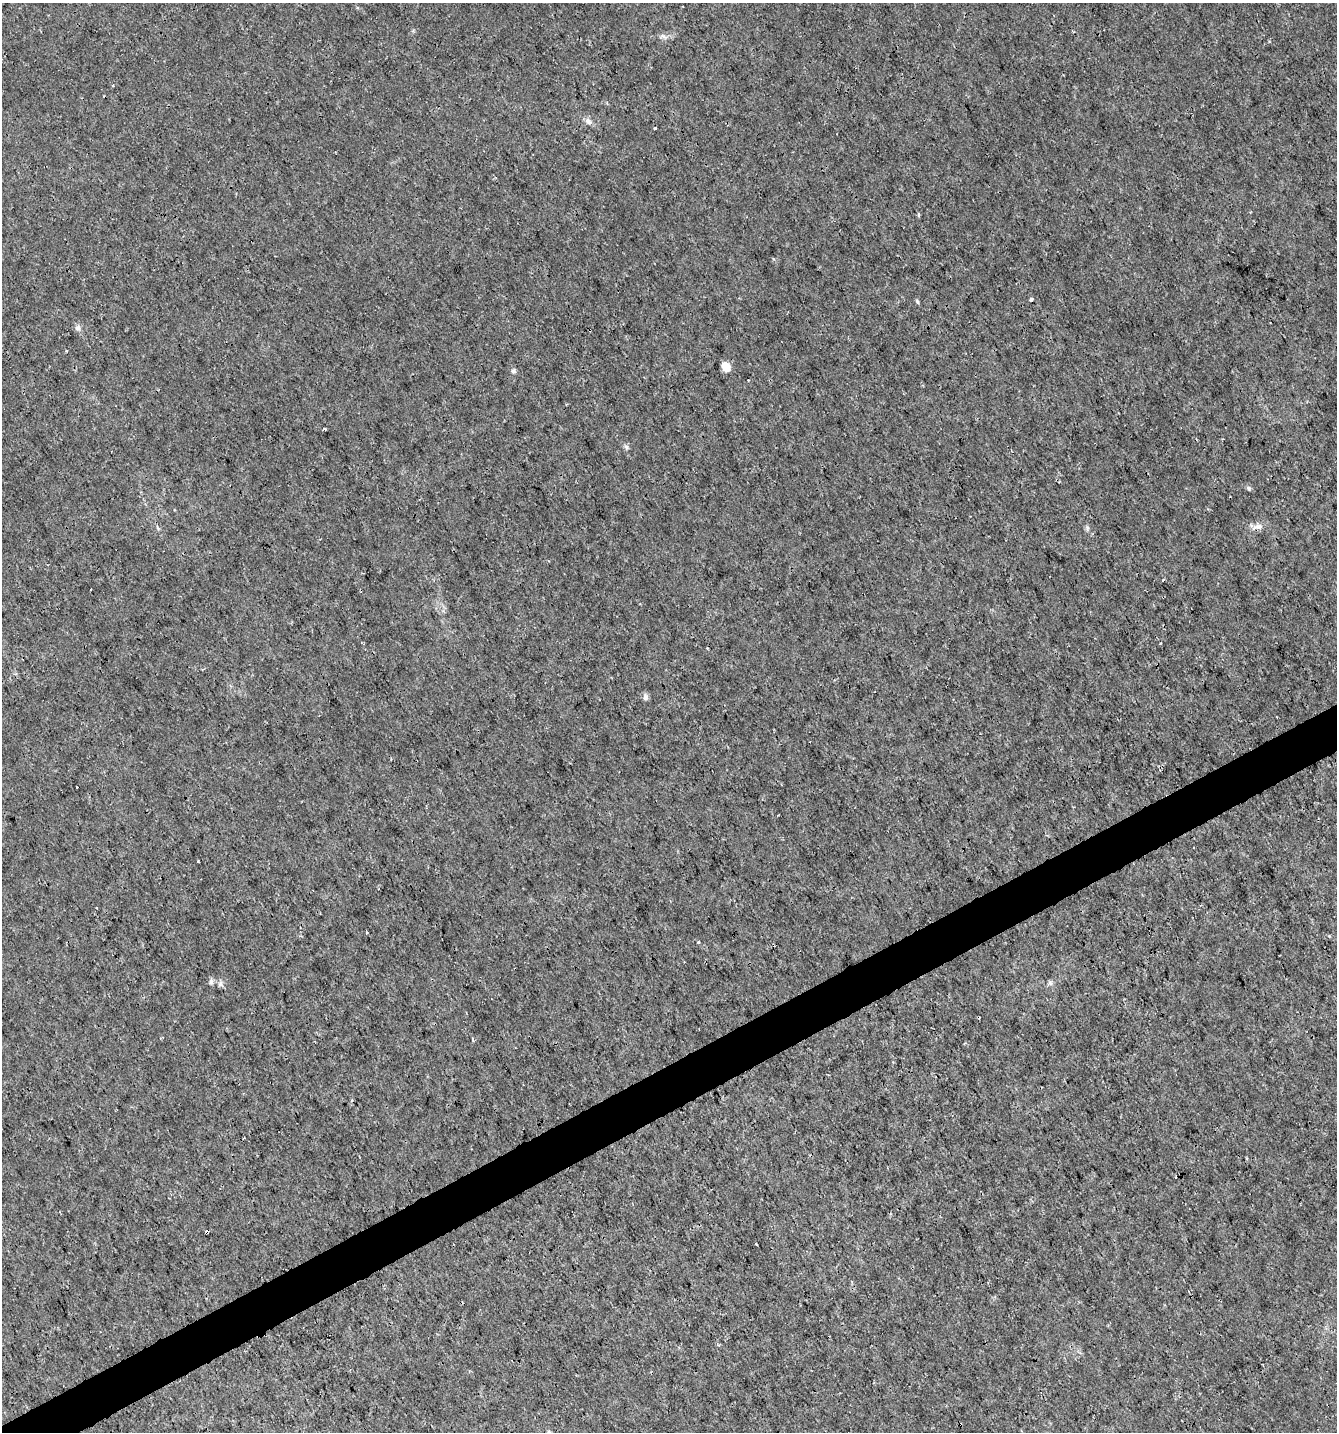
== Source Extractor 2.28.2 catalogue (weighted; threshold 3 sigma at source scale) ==
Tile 7 of 4 x 4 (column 3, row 2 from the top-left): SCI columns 2769-4103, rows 2862-4291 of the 5595 x 5720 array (HDU 1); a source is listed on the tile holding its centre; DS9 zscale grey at full resolution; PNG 1339 x 1434 px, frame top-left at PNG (2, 3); no overlay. Shown black and unused: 3% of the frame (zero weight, under 3 of 4 exposures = <1% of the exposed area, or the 3 px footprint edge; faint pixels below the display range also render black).
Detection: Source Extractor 2.28.2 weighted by HDU 2 'WHT'; one run over the whole footprint, this tile lists its part. Background 3.30e-04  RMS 9.5e-04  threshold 0.00425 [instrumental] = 3 sigma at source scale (4.5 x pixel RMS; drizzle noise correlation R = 1.50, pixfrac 1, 0.0396/0.0396 arcsec/px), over >= 5 px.
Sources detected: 24; all 24 listed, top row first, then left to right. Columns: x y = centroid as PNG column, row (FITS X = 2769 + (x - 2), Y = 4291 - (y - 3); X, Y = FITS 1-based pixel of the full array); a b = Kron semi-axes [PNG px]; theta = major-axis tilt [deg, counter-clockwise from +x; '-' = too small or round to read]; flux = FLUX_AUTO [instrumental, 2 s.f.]
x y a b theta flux
683 6 2 2 - 0.076
663 36 9 4 -35 0.26
588 121 11 7 -51 0.37
655 128 3 3 - 0.11
919 215 5 3 - 0.13
1031 299 4 3 - 0.29
917 301 7 3 -55 0.14
78 328 8 7 - 0.32
726 367 6 5 - 2.1
513 371 7 5 -17 0.2
324 429 3 3 - 0.17
626 447 7 5 -53 0.2
1248 488 7 5 -28 0.18
1259 526 11 7 7 0.48
1163 580 3 3 - 0.12
645 697 8 6 -81 0.35
698 942 3 2 - 0.11
211 982 7 6 - 0.24
1051 983 7 4 -70 0.19
221 984 8 5 -83 0.26
352 1100 3 3 - 0.099
207 1231 3 3 - 0.43
756 1244 3 3 - 0.13
549 1432 6 4 -47 0.14
Overlapping masked pixels (flux is a lower limit): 1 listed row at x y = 207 1231
Isophote crosses this tile's border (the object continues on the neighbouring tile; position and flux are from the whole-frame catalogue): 1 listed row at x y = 549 1432